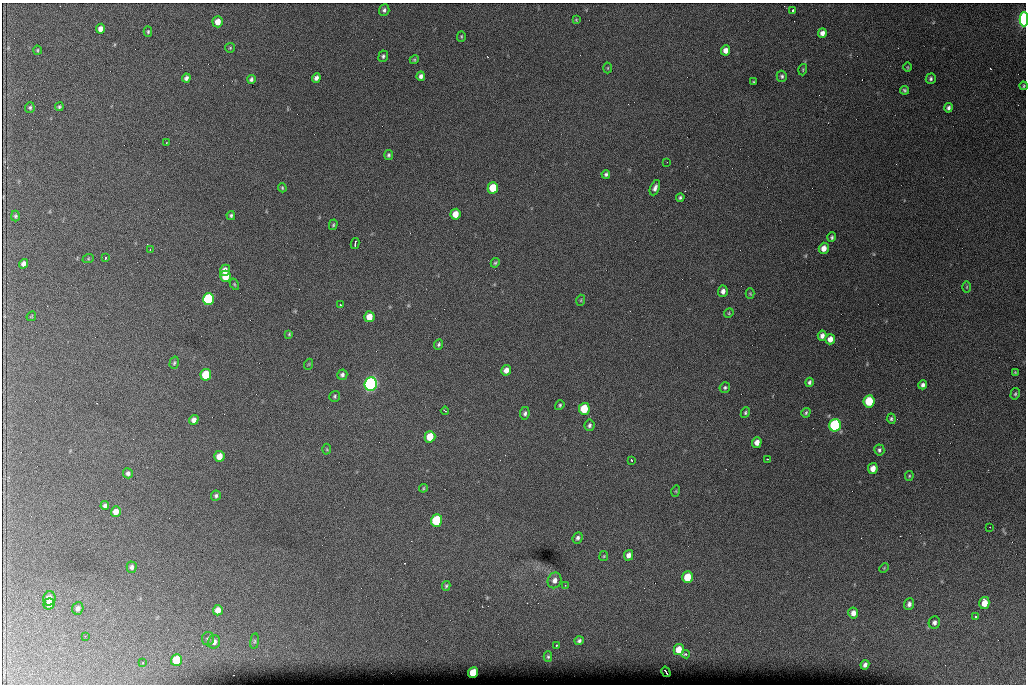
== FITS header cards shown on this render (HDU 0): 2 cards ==
NAXIS1  =                 1024 /fastest changing axis
NAXIS2  =                  682 /next to fastest changing axis

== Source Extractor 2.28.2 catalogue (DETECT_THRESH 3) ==
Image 1024 x 682 px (HDU 0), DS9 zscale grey, 1 PNG px = 1 image px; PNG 1028 x 686 px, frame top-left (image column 1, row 682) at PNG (2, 3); each listed source drawn as its Kron ellipse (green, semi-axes under 4 px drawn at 4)
Background 3220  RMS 37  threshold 112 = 3 sigma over >= 5 px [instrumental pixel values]
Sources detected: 137; all 137 listed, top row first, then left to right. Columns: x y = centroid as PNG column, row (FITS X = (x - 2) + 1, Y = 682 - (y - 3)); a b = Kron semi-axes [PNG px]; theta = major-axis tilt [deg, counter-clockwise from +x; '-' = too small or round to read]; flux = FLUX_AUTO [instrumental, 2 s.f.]
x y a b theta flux
384 10 5 5 - 6000
793 10 3 2 - 2600
1024 19 7 4 89 490000
576 20 4 4 - 2500
218 22 5 5 - 23000
100 29 5 4 - 13000
148 32 5 4 - 3500
822 33 5 4 - 11000
461 36 5 4 - 2800
230 48 5 4 - 3000
37 50 4 3 - 2700
726 50 5 4 - 17000
383 56 6 4 67 5000
414 60 5 4 - 3000
908 67 5 3 - 2300
608 68 5 3 - 2400
803 70 6 3 72 2800
421 76 4 4 - 8100
782 76 5 5 - 4900
186 78 4 4 - 7900
316 78 5 4 - 9300
251 79 4 4 - 5900
931 79 5 5 - 4800
753 82 3 2 - 2500
1023 86 4 3 - 3100
904 90 4 4 - 4500
59 107 4 4 - 4100
30 108 5 5 - 4300
948 108 5 4 - 6400
166 143 2 2 - 1700
389 155 5 4 - 4800
667 162 2 2 - 1700
606 174 4 4 - 4900
282 188 5 3 - 2900
493 188 6 5 - 72000
655 188 8 4 68 9300
680 198 4 4 - 4400
455 214 5 5 - 33000
15 216 5 4 - 4100
231 216 4 4 - 4400
333 225 5 4 - 3200
832 237 5 4 - 4100
355 244 6 2 81 4000
824 248 5 5 - 18000
150 250 3 2 - 2600
105 258 3 3 - 7100
88 259 6 4 19 3300
495 263 5 4 - 3500
23 264 5 4 - 10000
225 270 6 5 - 21000
225 276 6 5 - 47000
234 284 6 3 -59 2900
967 287 6 4 89 2700
723 291 5 5 - 11000
750 294 5 4 - 2700
209 299 6 5 - 300000
581 300 5 3 - 2700
340 305 3 2 - 3800
729 313 5 4 - 2800
31 316 5 3 - 2100
369 317 5 5 - 31000
289 334 4 4 - 2700
822 336 5 4 - 9900
830 339 5 5 - 20000
439 344 5 4 - 4500
174 363 6 4 74 4000
309 364 5 3 - 2200
506 370 5 5 - 17000
1015 372 4 4 - 2400
206 375 6 5 - 89000
342 375 5 5 - 6700
809 382 4 3 - 5300
371 384 7 6 - 930000
923 385 4 4 - 7800
725 387 5 5 - 4600
1015 394 6 4 74 4000
335 396 6 5 - 3700
869 401 6 5 - 100000
560 405 5 4 - 3800
584 409 6 5 - 86000
445 411 4 2 - 2000
525 413 6 5 - 6400
745 413 5 4 - 4000
806 413 5 4 - 3800
891 419 5 4 - 4500
194 420 5 4 - 12000
589 425 6 5 - 5700
835 425 6 5 - 420000
430 437 6 5 - 57000
757 442 5 4 - 16000
327 449 5 3 - 2400
879 450 5 5 - 5400
219 456 5 5 - 26000
767 459 3 2 - 5100
631 460 3 2 - 2500
873 468 5 4 - 21000
128 473 5 5 - 6200
909 476 5 4 - 3000
423 488 4 3 - 2500
676 491 5 3 - 2600
216 496 5 4 - 5900
105 506 4 4 - 6600
116 512 5 5 - 19000
437 520 6 5 - 180000
990 527 3 2 - 2100
578 538 6 4 66 6100
629 555 5 4 - 13000
604 556 5 4 - 2900
132 567 5 5 - 7200
884 568 5 4 - 2100
687 577 6 5 - 59000
555 580 8 6 66 13000
565 585 3 2 - 1600
446 586 5 3 - 3600
49 598 7 6 - 25000
984 603 6 5 - 35000
49 604 6 5 - 13000
909 604 6 5 - 8800
78 608 6 5 - 8700
218 610 5 5 - 22000
853 613 5 5 - 14000
976 617 3 3 - 5700
934 623 6 5 - 7500
85 636 3 2 - 2800
208 639 7 6 - 5000
254 641 8 4 82 3800
579 641 4 4 - 5900
214 642 7 6 - 13000
556 645 3 2 - 6300
679 649 6 5 - 30000
686 654 4 3 - 6500
548 657 5 4 - 3400
176 660 6 5 - 74000
143 662 3 2 - 1900
865 665 5 4 - 8500
473 672 5 5 - 61000
666 672 5 2 - 2900
At the frame edge (FLAGS 8, measured only in part): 2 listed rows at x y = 1024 19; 1023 86

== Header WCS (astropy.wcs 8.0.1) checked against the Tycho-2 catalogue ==
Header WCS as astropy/WCSLIB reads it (CRVAL/CRPIX/CD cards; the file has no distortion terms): RA---TAN/DEC--TAN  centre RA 07:06:07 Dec +31:10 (106.53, +31.16 deg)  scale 1.44 arcsec/px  FOV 24.5' x 16.3'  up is -93 deg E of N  parity flipped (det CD > 0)
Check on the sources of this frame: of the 60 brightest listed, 9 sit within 2.2 arcsec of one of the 15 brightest Tycho-2 stars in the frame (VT <= 12.35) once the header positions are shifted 0.14 arcsec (0.13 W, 0.04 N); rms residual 0.99 arcsec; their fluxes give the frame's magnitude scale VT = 24.13 - 2.5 log10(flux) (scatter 0.05 mag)
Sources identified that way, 9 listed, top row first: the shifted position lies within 2.2 arcsec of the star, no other Tycho-2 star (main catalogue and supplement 1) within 4.4 arcsec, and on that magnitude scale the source's flux lands within +1.5 / -3 mag of the star's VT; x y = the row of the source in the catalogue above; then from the Tycho-2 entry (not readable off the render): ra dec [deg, ICRS J2000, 3 dp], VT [Tycho-2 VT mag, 2 dp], TYC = Tycho-2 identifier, HIP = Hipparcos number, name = IAU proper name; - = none
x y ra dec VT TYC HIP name
493 188 106.458 +31.151 12.35 2438-728-1 - -
209 299 106.516 +31.041 10.39 2438-398-1 - -
206 375 106.551 +31.041 11.84 2438-663-1 - -
371 384 106.552 +31.106 9.20 2438-180-1 - -
869 401 106.550 +31.305 11.61 2438-184-1 - -
584 409 106.559 +31.192 11.79 2438-1039-1 - -
835 425 106.562 +31.292 10.01 2438-106-1 - -
437 520 106.614 +31.135 11.36 2438-550-1 - -
473 672 106.684 +31.152 11.76 2438-931-1 - -